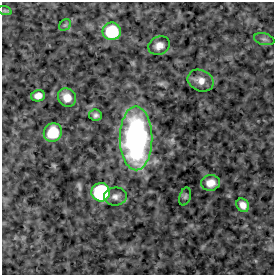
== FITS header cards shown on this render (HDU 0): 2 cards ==
NAXIS1  =                  272
NAXIS2  =                  273

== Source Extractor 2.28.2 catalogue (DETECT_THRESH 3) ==
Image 272 x 273 px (HDU 0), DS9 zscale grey, 1 PNG px = 1 image px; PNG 276 x 277 px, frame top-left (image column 1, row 273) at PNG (2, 2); each listed source drawn as its Kron ellipse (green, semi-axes under 4 px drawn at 4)
Background -1.16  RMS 1.6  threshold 4.85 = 3 sigma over >= 5 px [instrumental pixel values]
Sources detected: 16; all 16 listed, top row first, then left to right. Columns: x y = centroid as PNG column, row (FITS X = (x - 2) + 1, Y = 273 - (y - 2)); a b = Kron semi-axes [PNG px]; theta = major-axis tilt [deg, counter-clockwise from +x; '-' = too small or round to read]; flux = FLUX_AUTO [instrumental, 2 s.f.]
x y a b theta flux
5 11 7 4 -19 160
65 25 6 5 - 210
112 31 9 8 - 7000
264 39 10 5 -13 330
159 46 11 9 26 780
201 81 13 10 -22 930
38 96 7 6 - 710
67 98 9 8 - 1200
95 115 6 5 - 350
53 133 9 9 - 2800
136 138 32 16 -90 29000
210 183 9 8 - 970
101 192 9 9 - 15000
115 196 11 9 7 610
185 196 9 5 72 240
243 205 7 5 -52 670